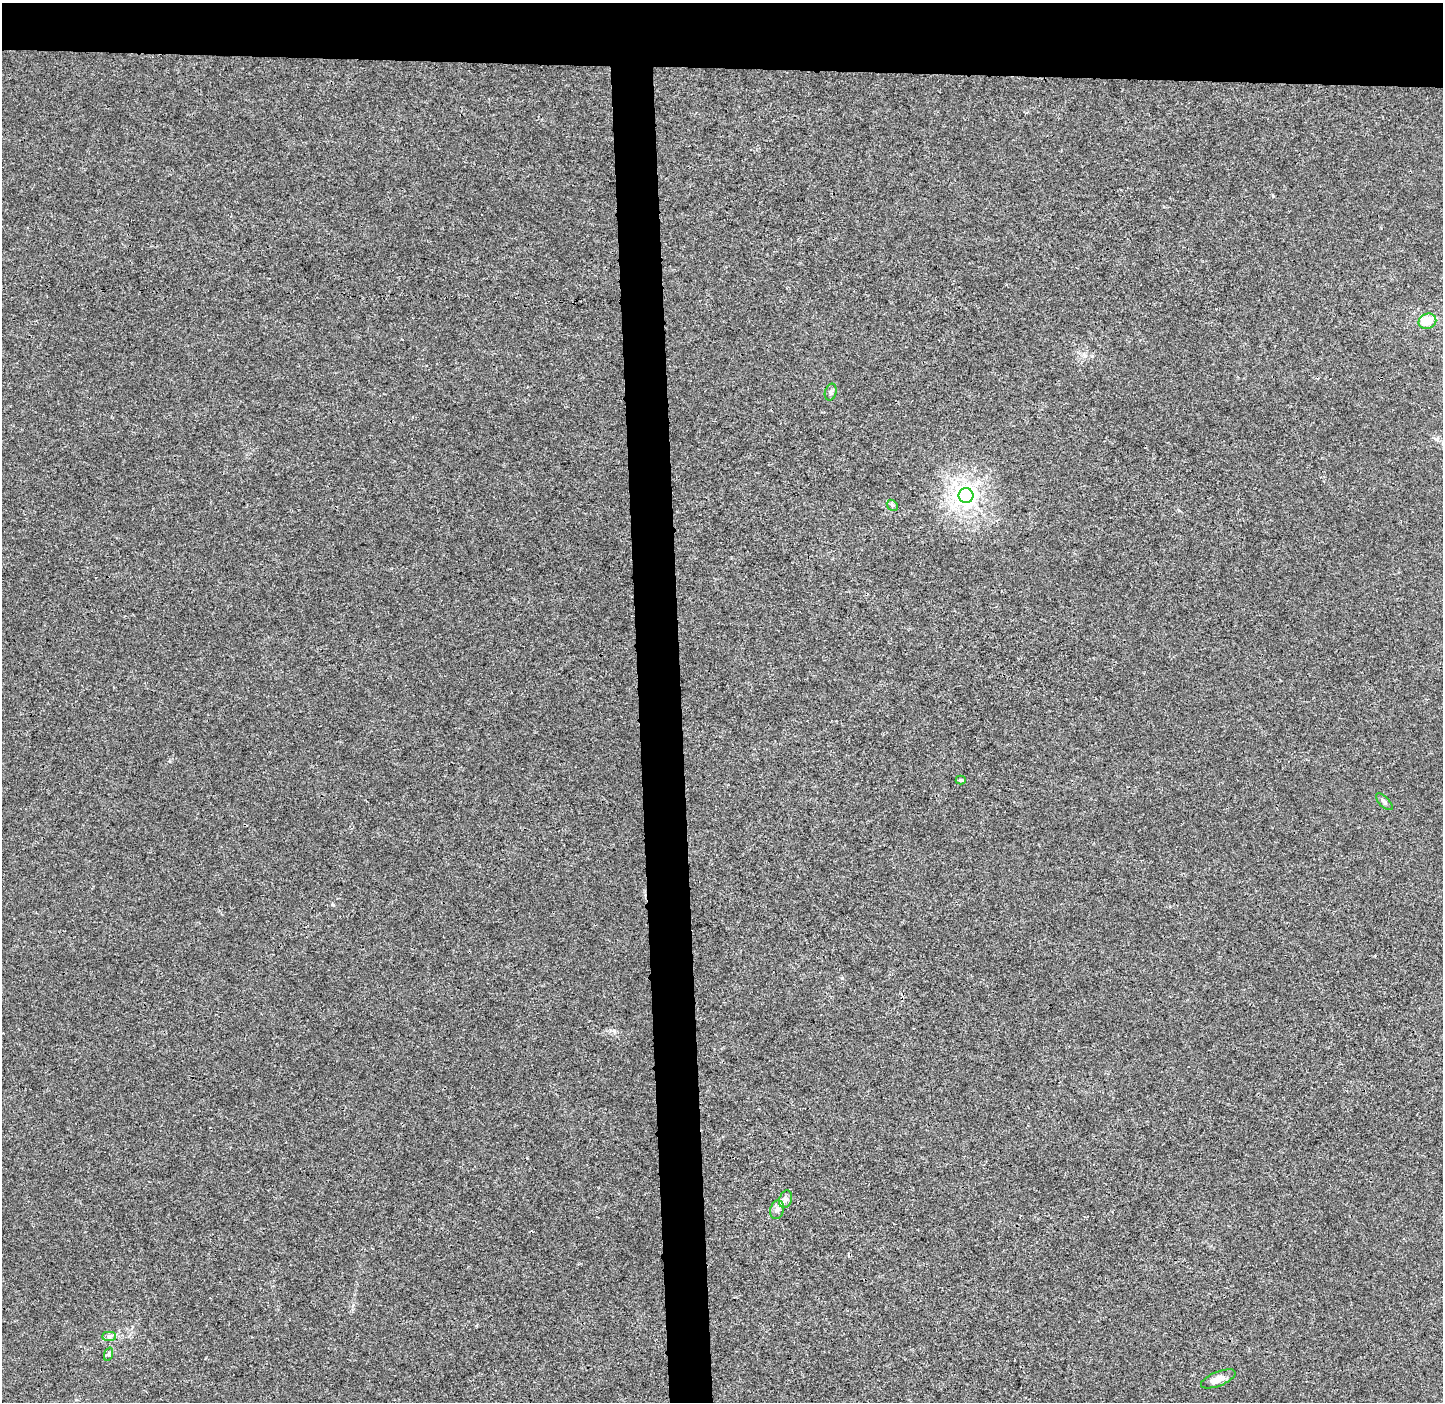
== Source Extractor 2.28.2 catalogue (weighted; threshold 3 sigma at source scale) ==
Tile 2 of 3 x 3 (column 2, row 1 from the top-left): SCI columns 1513-2953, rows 2808-4207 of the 4465 x 4207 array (HDU 1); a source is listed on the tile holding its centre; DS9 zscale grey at full resolution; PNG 1445 x 1404 px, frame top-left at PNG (2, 3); each listed source drawn as its Kron ellipse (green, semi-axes under 4 px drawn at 4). Shown black and unused: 8% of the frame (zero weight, under 3 of 4 exposures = <1% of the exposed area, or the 3 px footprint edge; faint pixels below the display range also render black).
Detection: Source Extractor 2.28.2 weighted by HDU 2 'WHT'; one run over the whole footprint, this tile lists its part. Background 6.43e-04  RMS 0.0028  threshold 0.0126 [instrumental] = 3 sigma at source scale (4.5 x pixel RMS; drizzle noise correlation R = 1.50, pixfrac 1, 0.0396/0.0396 arcsec/px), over >= 5 px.
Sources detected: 11; all 11 listed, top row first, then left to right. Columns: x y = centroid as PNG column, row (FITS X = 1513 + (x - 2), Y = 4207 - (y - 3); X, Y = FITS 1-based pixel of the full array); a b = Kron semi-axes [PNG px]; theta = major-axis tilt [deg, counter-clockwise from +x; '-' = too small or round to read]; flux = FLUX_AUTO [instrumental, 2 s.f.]
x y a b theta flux
1427 321 9 7 22 5.2
831 392 8 5 74 0.73
966 496 7 7 - 210
892 505 6 4 -46 0.47
961 780 5 4 - 0.46
1384 802 11 5 -45 0.7
786 1199 9 6 73 0.98
777 1210 9 6 73 1.2
109 1336 7 4 0 0.65
109 1354 7 4 71 0.48
1218 1379 18 7 22 2.4
Unlisted compact peaks at least as high as the median listed source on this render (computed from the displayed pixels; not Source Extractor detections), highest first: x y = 842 978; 333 905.